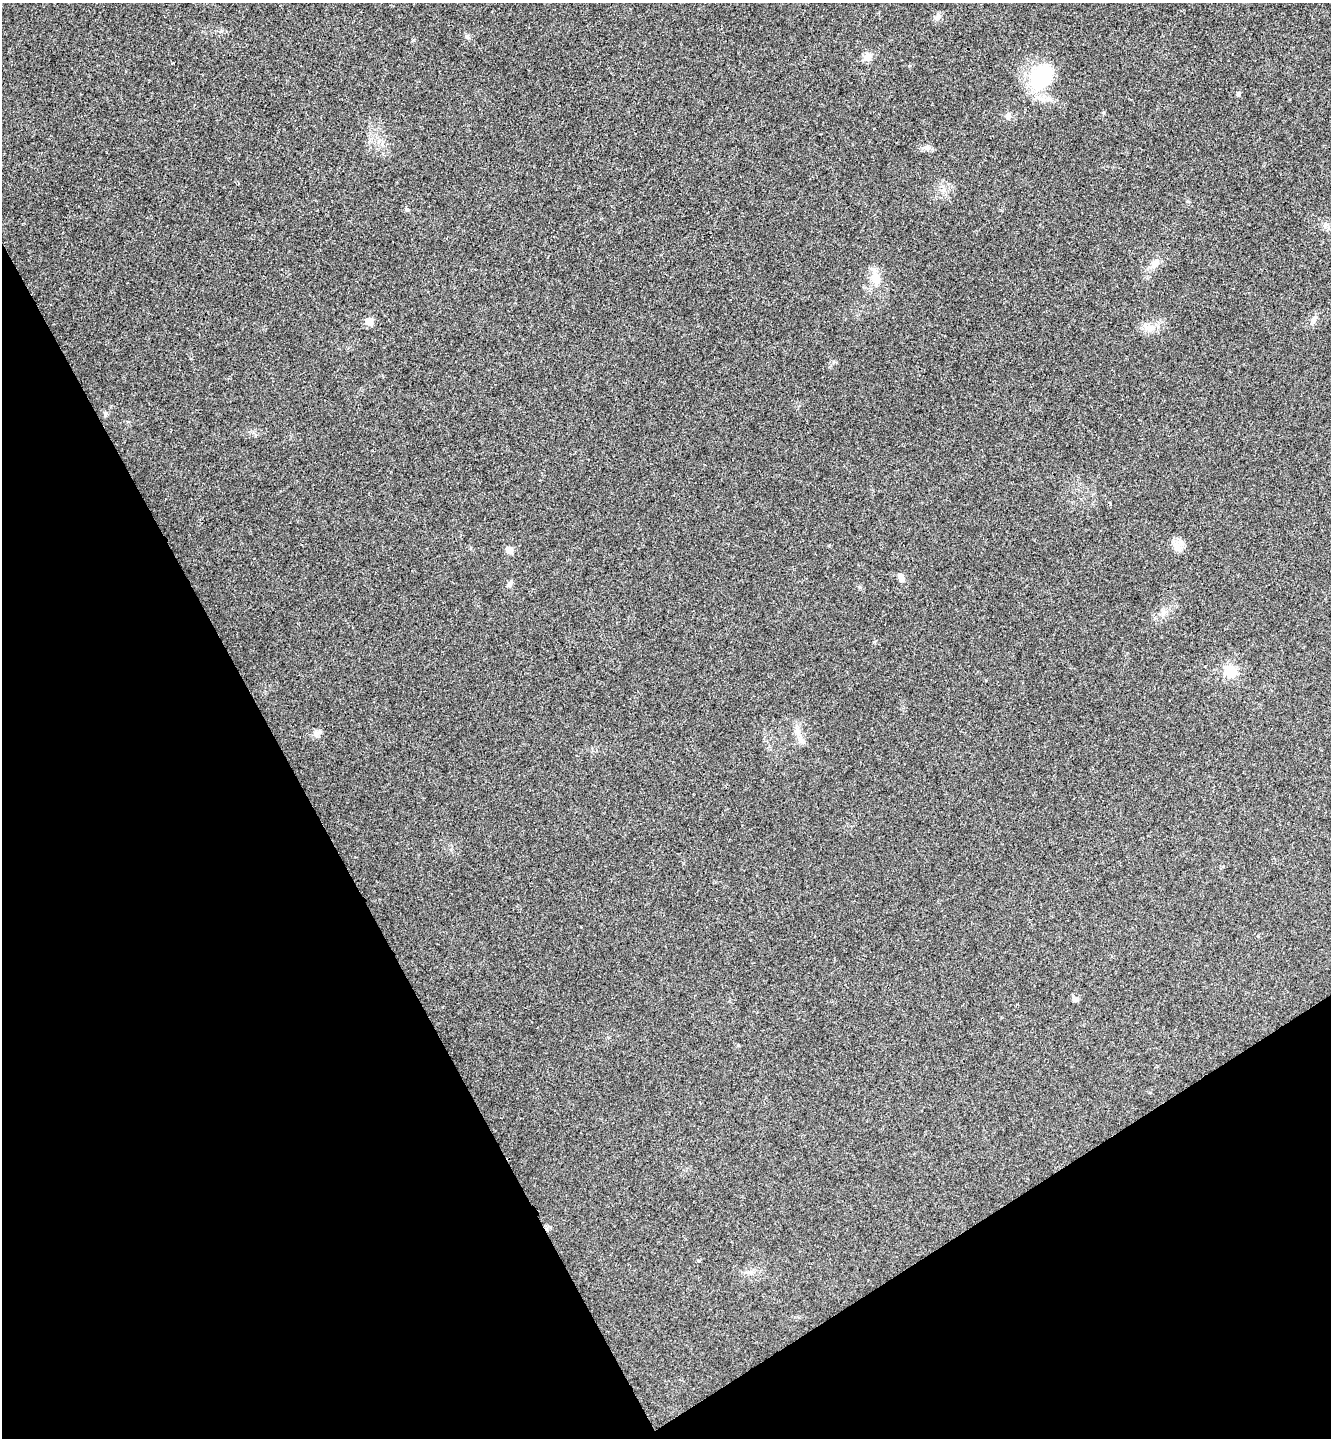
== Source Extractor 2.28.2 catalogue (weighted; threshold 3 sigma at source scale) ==
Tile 14 of 4 x 4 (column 2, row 4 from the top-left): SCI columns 1517-2845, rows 55-1490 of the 5825 x 5852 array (HDU 1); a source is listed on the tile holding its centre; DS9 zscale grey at full resolution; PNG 1333 x 1440 px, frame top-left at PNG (2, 3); no overlay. Shown black and unused: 29% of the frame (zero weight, under 3 of 4 exposures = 6% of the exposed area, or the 3 px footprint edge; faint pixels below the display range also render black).
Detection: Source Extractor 2.28.2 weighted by HDU 2 'WHT'; one run over the whole footprint, this tile lists its part. Background 0.0204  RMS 0.0063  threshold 0.0285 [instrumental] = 3 sigma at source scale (4.5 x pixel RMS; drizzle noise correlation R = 1.50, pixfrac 1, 0.05/0.05 arcsec/px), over >= 5 px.
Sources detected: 22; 1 inside a brighter listed object's ellipse — not listed separately; the other 21 listed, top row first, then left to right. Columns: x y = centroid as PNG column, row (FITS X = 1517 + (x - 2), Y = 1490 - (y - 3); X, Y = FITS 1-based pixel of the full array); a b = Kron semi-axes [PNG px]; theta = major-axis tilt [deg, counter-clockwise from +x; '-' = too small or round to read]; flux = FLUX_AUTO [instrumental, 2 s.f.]
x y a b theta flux
938 17 11 7 71 2.4
467 37 6 4 19 0.96
868 57 12 9 35 4.1
1042 76 36 25 56 36
1238 94 6 5 - 1
407 209 6 4 0 0.72
1154 264 14 8 50 4.2
876 279 20 10 -82 7.7
1314 319 7 4 89 1.4
369 321 6 6 - 8
1150 328 11 7 -10 3.8
105 413 8 4 82 1.1
1181 543 10 8 -14 4.1
509 550 6 5 - 6.6
901 578 12 6 -71 2.8
510 584 8 6 58 1.7
1164 612 7 4 89 1.6
1230 671 16 14 -2 9.5
798 732 14 6 -68 3.7
316 733 13 5 32 2.3
1075 999 6 6 - 2.7
Unlisted compact peaks at least as high as the median listed source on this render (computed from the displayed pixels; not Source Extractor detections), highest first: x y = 927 147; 833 362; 173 63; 413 40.